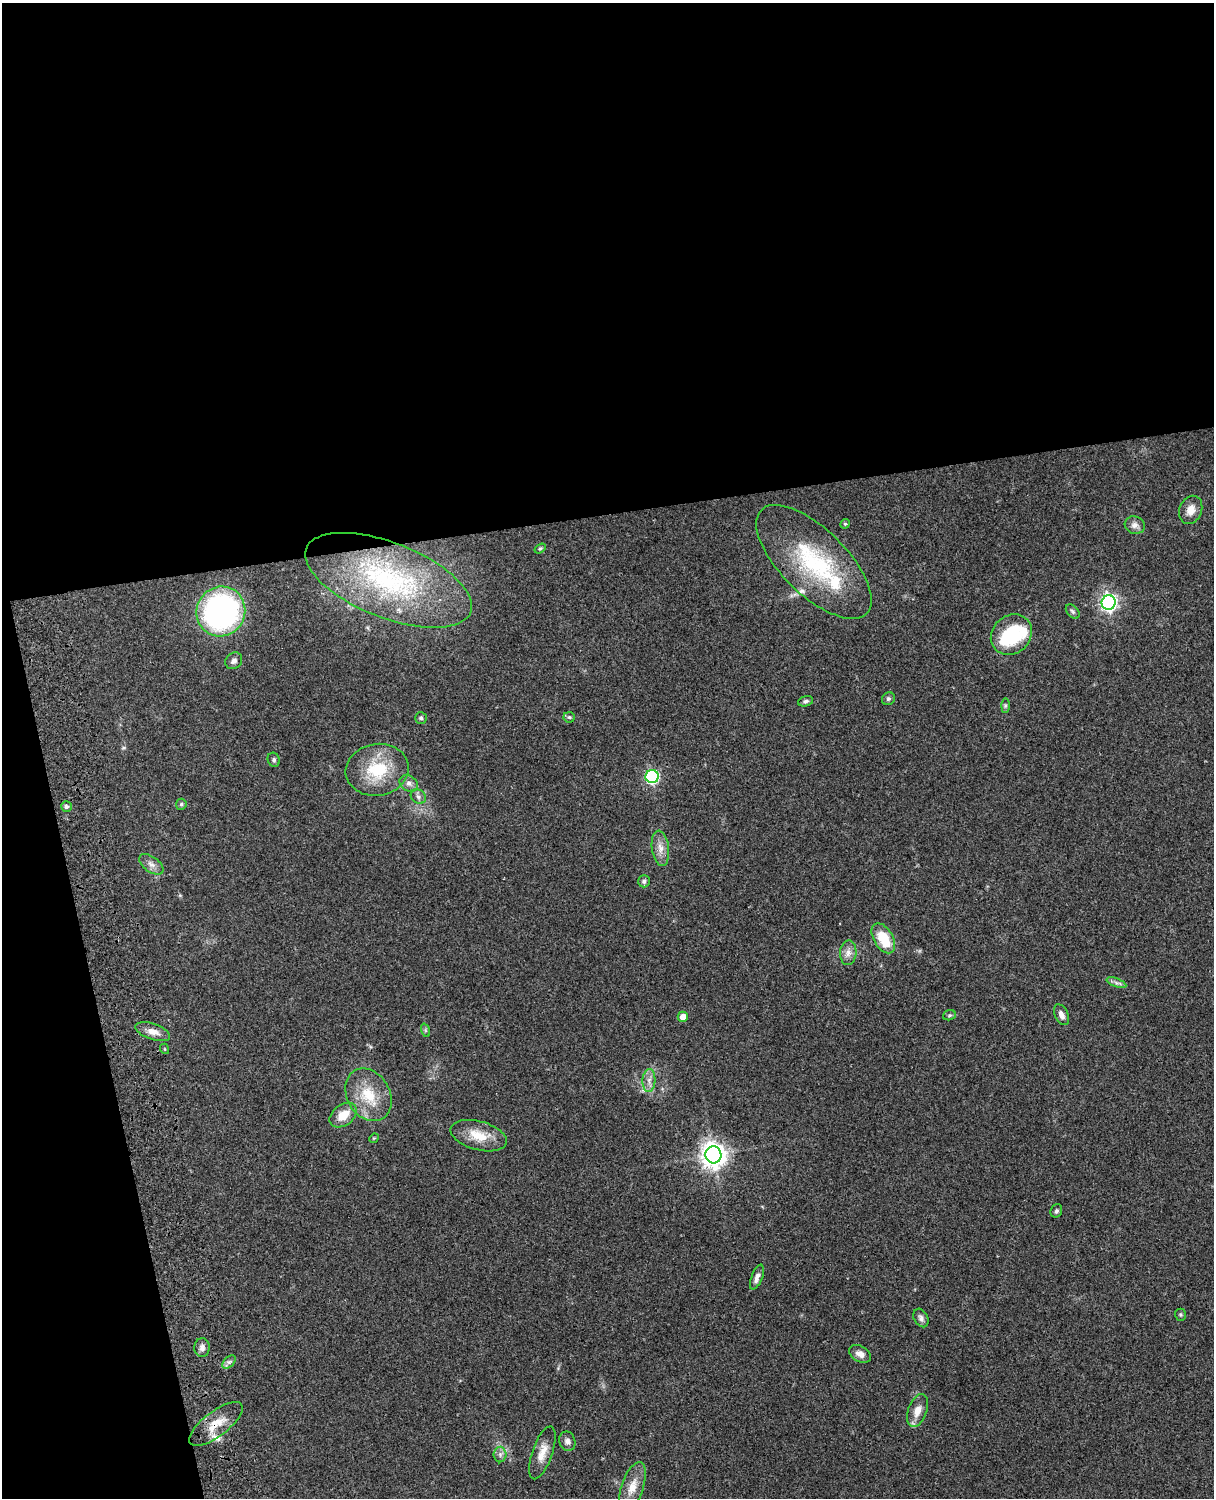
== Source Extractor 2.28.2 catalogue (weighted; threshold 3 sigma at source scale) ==
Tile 1 of 4 x 3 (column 1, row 1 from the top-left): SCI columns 122-1333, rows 3268-4763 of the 5088 x 4926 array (HDU 1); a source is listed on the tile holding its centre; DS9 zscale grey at full resolution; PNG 1216 x 1500 px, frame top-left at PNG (2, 3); each listed source drawn as its Kron ellipse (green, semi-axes under 4 px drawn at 4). Shown black and unused: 39% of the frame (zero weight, under 3 of 4 exposures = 6% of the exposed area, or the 3 px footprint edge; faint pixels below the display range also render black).
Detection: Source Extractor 2.28.2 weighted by HDU 2 'WHT'; one run over the whole footprint, this tile lists its part. Background 0.09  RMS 0.0061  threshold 0.0276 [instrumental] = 3 sigma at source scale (4.5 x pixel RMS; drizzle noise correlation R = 1.50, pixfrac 1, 0.05/0.05 arcsec/px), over >= 5 px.
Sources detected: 59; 2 inside a brighter object's white glare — neither listed nor drawn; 3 inside a brighter listed object's ellipse — not listed separately; the other 54 listed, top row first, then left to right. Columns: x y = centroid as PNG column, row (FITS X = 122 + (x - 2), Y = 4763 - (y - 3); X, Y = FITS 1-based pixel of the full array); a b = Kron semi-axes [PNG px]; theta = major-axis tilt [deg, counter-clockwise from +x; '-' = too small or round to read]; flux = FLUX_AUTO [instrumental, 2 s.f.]
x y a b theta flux
1191 510 15 11 67 6.4
845 524 5 4 - 0.79
1135 525 10 8 -16 3.4
540 549 6 4 36 0.91
814 562 74 32 -45 70
388 580 88 37 -21 100
1109 602 7 7 - 210
221 611 25 24 - 150
1073 612 8 5 -51 1.4
1011 635 22 19 43 37
234 661 9 7 42 2.4
888 699 7 6 - 1.2
805 701 7 5 17 1.5
1005 705 7 4 90 1.1
569 717 5 5 - 1
421 718 6 6 - 1.1
274 760 7 6 - 1.4
377 770 32 26 9 29
652 777 6 6 - 100
409 783 10 7 -32 2.9
418 797 8 6 -39 2
181 804 5 5 - 1.1
66 806 5 5 - 1.5
660 848 17 8 -83 5.6
151 864 14 7 -36 3.4
644 881 6 5 - 1.5
883 938 16 9 -60 18
848 953 12 8 87 4
1116 983 10 3 -21 1.8
949 1015 6 5 - 0.99
1061 1015 11 6 -64 3.6
683 1017 5 5 - 5.2
425 1030 7 4 -71 0.92
153 1032 18 8 -19 5.2
165 1049 5 3 - 0.63
649 1080 11 6 87 3.3
368 1095 28 21 -59 21
343 1115 15 10 38 9.9
479 1136 29 14 -15 14
374 1138 5 4 - 0.59
713 1155 8 8 - 580
1056 1211 7 5 63 1.3
757 1277 13 5 69 3.1
1180 1315 6 5 - 0.92
921 1318 10 7 -61 2.2
202 1348 9 7 87 3
860 1354 12 8 -28 4.3
229 1362 8 5 44 1.6
917 1411 17 9 69 7.1
216 1424 32 12 37 12
567 1441 10 8 -70 2.4
542 1453 28 10 71 8
500 1455 8 6 90 2.1
632 1487 26 11 71 9.1
Overlapping masked pixels (flux is a lower limit): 1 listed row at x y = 216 1424